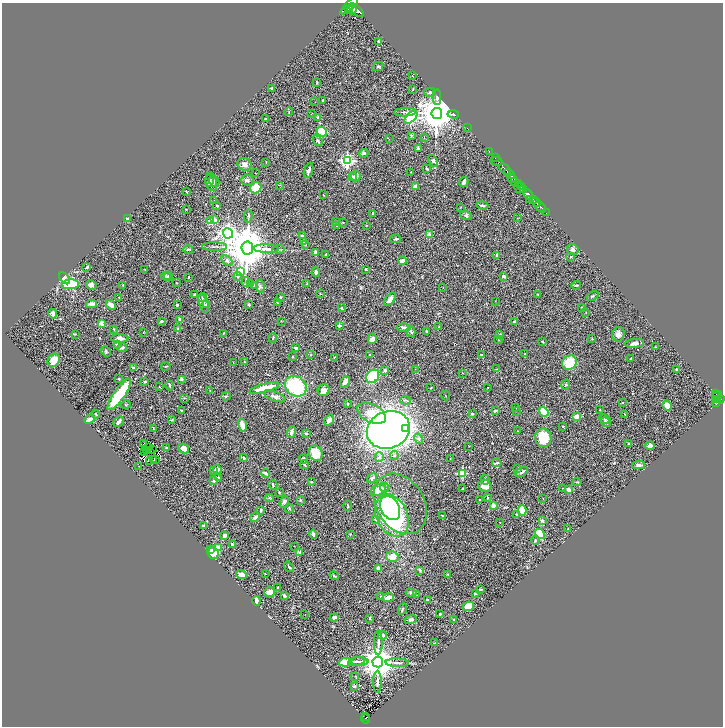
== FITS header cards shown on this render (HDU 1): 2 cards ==
NAXIS1  =                 1442
NAXIS2  =                 1448

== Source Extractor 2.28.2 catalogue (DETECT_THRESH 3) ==
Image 1442 x 1448 px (HDU 1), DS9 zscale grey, zoomed out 1/2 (1 PNG px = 2 x 2 image px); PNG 725 x 728 px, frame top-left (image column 2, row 1447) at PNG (2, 3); each listed source drawn as its Kron ellipse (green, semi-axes under 4 px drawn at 4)
Background 0.567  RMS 0.035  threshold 0.105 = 3 sigma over >= 5 px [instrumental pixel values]
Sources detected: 410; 47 cannot appear on this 1/2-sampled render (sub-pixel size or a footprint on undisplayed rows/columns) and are neither listed nor drawn; the other 363 listed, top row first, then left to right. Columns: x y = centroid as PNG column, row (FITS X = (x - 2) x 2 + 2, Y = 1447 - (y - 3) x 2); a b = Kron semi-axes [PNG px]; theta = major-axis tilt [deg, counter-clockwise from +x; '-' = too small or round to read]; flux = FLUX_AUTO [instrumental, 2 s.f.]
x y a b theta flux
349 6 11 4 44 2500
348 9 2 2 - 620
352 10 5 3 - 900
356 10 9 4 -42 2900
379 42 3 2 - 4
378 66 6 3 28 8.6
412 75 3 2 - 2.5
317 82 3 3 - 4.9
272 88 3 2 - 12
413 89 3 2 - 4
430 92 6 3 13 11
437 97 8 4 -88 14
323 100 2 2 - 9.6
315 102 2 1 - 1.5
289 112 4 2 - 4.9
405 112 11 2 2 13
437 113 5 5 - 21000
311 114 2 1 - 2.6
453 114 6 3 -6 9.1
317 117 3 3 - 5.9
411 117 8 4 46 980
266 119 3 2 - 18
467 128 2 1 - 200
322 132 5 4 - 230
411 136 4 3 - 5.8
424 137 3 2 - 2.3
389 139 2 2 - 2.4
318 141 6 3 -54 15
418 149 4 3 - 11
489 151 2 1 - 18
364 153 4 3 - 18
495 158 2 1 - 30
347 161 4 4 - 1500
433 161 6 4 -57 14
497 161 6 2 -13 75
266 162 2 2 - 2.7
245 164 7 6 - 28
427 169 3 2 - 6.1
505 169 7 2 -49 940
308 170 8 3 71 20
411 172 2 1 - 1.6
255 173 2 2 - 2.3
509 174 6 2 -44 850
356 176 5 5 - 20
353 177 4 4 - 9.9
512 179 5 2 - 210
247 180 6 5 - 12
209 181 6 3 82 10
214 181 6 4 -62 12
515 181 4 2 - 280
211 182 9 5 -76 27
464 182 5 3 - 16
518 183 3 2 - 320
279 185 3 2 - 3.4
415 186 4 3 - 37
522 186 3 2 - 290
519 187 6 2 -52 150
256 188 6 5 - 150
523 190 3 3 - 420
186 191 3 2 - 3.1
528 194 6 2 -49 1500
324 195 2 1 - 2.3
529 199 2 1 - 55
533 199 2 2 - 220
214 201 2 2 - 2
536 202 5 2 - 740
483 205 6 3 -12 11
217 206 3 2 - 5.4
461 207 3 2 - 2.4
540 207 7 2 -41 290
186 209 3 2 - 2.9
373 213 3 2 - 4.4
546 213 2 1 - 24
466 215 6 4 -16 13
248 216 6 2 86 9
517 218 3 2 - 2.9
127 219 3 3 - 6.1
214 220 3 2 - 56
210 221 4 4 - 66
336 221 3 2 - 2.9
343 222 2 2 - 5.6
367 225 2 2 - 2.6
337 226 2 2 - 2.7
228 233 5 5 - 2800
429 235 2 2 - 93
302 236 3 2 - 18
396 239 5 2 - 9.2
303 242 3 3 - 6.4
305 245 3 2 - 3.9
215 247 12 3 -1 17
247 248 6 6 - 31000
188 249 5 2 - 9.5
266 249 13 4 -4 38
278 249 6 3 5 8.2
573 250 6 5 - 17
316 253 4 3 - 52
326 255 2 2 - 6.1
497 255 4 3 - 11
571 256 3 3 - 4.4
227 260 6 4 -46 12
402 261 4 3 - 52
87 267 3 2 - 9.3
145 269 3 2 - 2.6
366 269 2 2 - 7.2
241 272 4 3 - 290
316 272 4 3 - 16
166 276 5 4 - 9.4
168 276 4 4 - 13
238 276 4 4 - 9.7
504 276 3 2 - 25
188 277 2 2 - 4.7
65 278 7 3 -49 44
246 282 5 2 - 6.5
176 283 2 2 - 3.1
251 283 4 2 - 6.6
307 283 3 2 - 3.2
70 284 8 5 5 350
91 285 5 4 - 23
123 285 3 2 - 5.5
576 285 5 2 - 8.3
254 286 4 3 - 9.9
260 286 7 3 -80 11
443 288 2 2 - 2.1
320 294 3 2 - 3.7
537 294 2 2 - 4.3
195 295 3 3 - 9.4
593 296 6 3 24 9
119 297 2 2 - 7.1
280 297 4 3 - 7.2
202 298 4 4 - 12
390 299 8 4 53 29
496 301 2 1 - 1.6
277 303 4 2 - 4.7
91 304 5 3 - 33
204 304 9 4 -71 20
206 304 4 3 - 7
111 305 6 4 -45 44
177 305 2 2 - 6.2
249 305 3 3 - 5.5
581 307 2 2 - 2.5
341 308 2 2 - 11
586 312 2 1 - 2
53 314 5 4 - 27
179 319 3 3 - 9.4
161 321 3 2 - 14
282 321 3 2 - 2.8
514 321 4 2 - 6.9
101 324 2 2 - 130
339 325 4 3 - 15
404 327 6 3 -3 21
439 327 2 2 - 2.8
178 328 3 3 - 7.3
114 330 3 2 - 4.6
427 331 3 2 - 4.4
143 332 2 1 - 1.9
411 332 5 3 - 10
223 333 2 2 - 3
75 334 3 3 - 4.3
500 334 3 3 - 7.1
618 334 7 6 - 27
273 338 5 2 - 5.8
120 339 8 4 0 27
372 339 5 4 - 32
592 339 2 2 - 2.7
498 340 4 1 - 3.4
542 341 3 2 - 4.1
634 343 9 4 7 32
117 345 3 3 - 9.5
655 347 2 1 - 1.9
122 348 5 3 - 14
296 348 3 3 - 18
106 351 6 3 -52 8.5
311 354 3 3 - 4.7
481 354 4 2 - 4.9
525 354 4 2 - 4.6
370 355 3 2 - 5.1
292 356 3 2 - 3.6
334 357 2 2 - 2.4
631 359 3 2 - 7.8
54 360 7 5 49 64
233 362 2 2 - 2.1
244 362 3 2 - 3.5
569 363 8 6 42 170
166 366 5 2 - 6.8
133 367 4 3 - 4.9
415 369 2 2 - 2.6
496 369 2 2 - 2.5
676 369 2 2 - 9.6
385 370 3 3 - 16
462 373 3 2 - 2.3
373 376 7 6 - 250
119 379 3 2 - 5.7
181 379 3 3 - 18
145 382 3 2 - 8
345 382 6 3 60 33
566 385 5 3 - 7.2
159 386 2 1 - 2.1
170 386 5 3 - 8.8
296 386 11 9 -40 500
264 388 15 4 15 140
431 388 3 2 - 3.5
488 388 2 1 - 2.6
324 390 6 6 - 38
210 391 3 2 - 2.6
715 393 4 2 - 140
119 394 18 5 54 410
226 396 5 3 - 8.4
275 396 11 4 -20 23
445 396 5 2 - 3.5
717 396 5 2 - 200
184 398 3 2 - 3.9
720 399 4 2 - 370
405 400 5 2 - 6.9
716 400 2 1 - 84
622 402 3 2 - 3.4
716 402 5 3 - 320
348 404 3 3 - 4.6
126 405 5 2 - 3.7
667 406 5 3 - 56
515 407 3 2 - 5.6
600 410 2 2 - 3.5
181 411 3 2 - 4.3
495 411 4 3 - 7.7
516 411 2 2 - 2.9
544 412 5 3 - 190
372 413 15 9 -26 150
96 414 4 2 - 5.9
472 414 2 2 - 20
625 414 3 2 - 2.6
576 417 3 3 - 56
89 419 5 3 - 43
605 419 6 2 -21 6
171 420 4 2 - 4.2
329 420 6 3 55 43
118 422 6 3 45 21
606 422 6 3 -44 15
242 425 6 3 -74 60
563 426 3 2 - 4.3
153 428 3 1 - 3
405 429 4 3 - 1200
388 430 22 18 20 4600
517 431 2 2 - 3.2
291 432 6 3 72 23
306 433 3 2 - 8.3
543 438 9 8 - 210
419 439 5 4 - 13
143 443 2 1 - 2.3
629 444 3 3 - 6.9
469 446 3 2 - 2.2
650 446 5 4 - 21
166 447 4 3 - 6.4
148 448 2 1 - 3.4
184 448 5 4 - 47
152 449 2 1 - 3.7
147 450 3 1 - 0.52
145 452 4 1 - 0.7
151 452 2 1 - 2.7
316 453 8 6 -59 120
394 455 4 3 - 9.4
379 457 4 4 - 12
244 458 2 2 - 16
154 459 2 1 - 2.7
304 459 5 4 - 17
450 459 2 2 - 2
156 460 2 1 - 2.3
149 461 2 1 - 2.2
497 463 5 2 - 8.8
304 465 4 2 - 7.9
639 465 6 4 -1 19
139 466 2 1 - 1.8
518 469 3 2 - 3.7
217 470 4 3 - 95
214 471 3 2 - 6.3
522 472 7 3 35 18
265 473 5 3 - 13
462 473 3 3 - 320
218 477 3 3 - 6.8
372 478 5 3 - 9.6
485 479 5 3 - 12
214 481 3 2 - 24
311 482 3 2 - 7.3
577 482 4 3 - 5.9
273 485 5 3 - 6.4
485 486 6 6 - 64
384 488 5 4 - 12
563 488 3 2 - 3.2
463 489 4 3 - 5.3
378 490 8 5 29 59
569 490 3 2 - 56
279 492 3 2 - 4.2
487 497 2 2 - 4.5
269 498 4 2 - 5.1
543 498 2 1 - 1.8
300 500 4 3 - 5.3
479 500 2 2 - 3.5
284 502 6 4 70 12
400 504 32 24 -58 200
493 505 4 3 - 38
347 506 5 2 - 5.1
289 508 4 3 - 6.7
390 508 13 9 -61 660
261 510 3 2 - 13
522 510 5 3 - 160
517 514 4 3 - 7.1
392 515 22 15 -64 900
442 515 2 2 - 4.6
255 517 5 3 - 19
376 520 4 3 - 8.6
542 521 4 2 - 33
500 522 2 1 - 1.7
203 526 3 3 - 8
568 529 2 2 - 5.9
313 534 4 2 - 17
350 534 3 2 - 4.3
540 534 6 4 -40 140
224 535 3 3 - 21
535 540 4 3 - 5.9
232 544 4 2 - 14
294 546 2 2 - 2.4
218 548 4 3 - 51
211 550 4 4 - 11
300 552 3 3 - 15
213 553 6 5 - 75
392 557 6 5 - 61
289 567 6 3 -54 8.2
378 568 3 3 - 25
420 570 4 3 - 9.1
265 574 2 2 - 2.7
448 574 3 2 - 6.1
242 575 5 3 - 61
334 576 5 3 - 6
278 587 3 3 - 4.5
480 589 3 2 - 7.5
269 592 5 4 - 40
411 593 5 3 - 10
475 594 2 2 - 6.2
416 595 3 3 - 4.2
284 596 2 2 - 21
381 596 3 3 - 5.7
388 598 6 3 21 30
427 600 2 2 - 11
256 601 5 3 - 18
468 606 6 5 - 110
402 609 6 2 65 8.3
305 614 2 1 - 1.6
440 614 3 2 - 9.5
334 617 4 3 - 19
370 618 2 2 - 6.2
411 620 6 3 17 17
454 620 2 1 - 2
382 635 4 4 - 24
378 643 12 3 89 23
434 643 3 2 - 2.5
357 661 8 4 8 18
345 662 6 4 7 160
360 662 8 3 0 19
378 662 5 5 - 16000
397 663 12 3 -2 20
355 676 2 2 - 2.3
377 682 11 3 -90 18
354 686 4 3 - 8
366 717 2 1 - 11
366 719 4 2 - 82
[47 sub-pixel or undisplayed-footprint detections neither listed nor drawn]